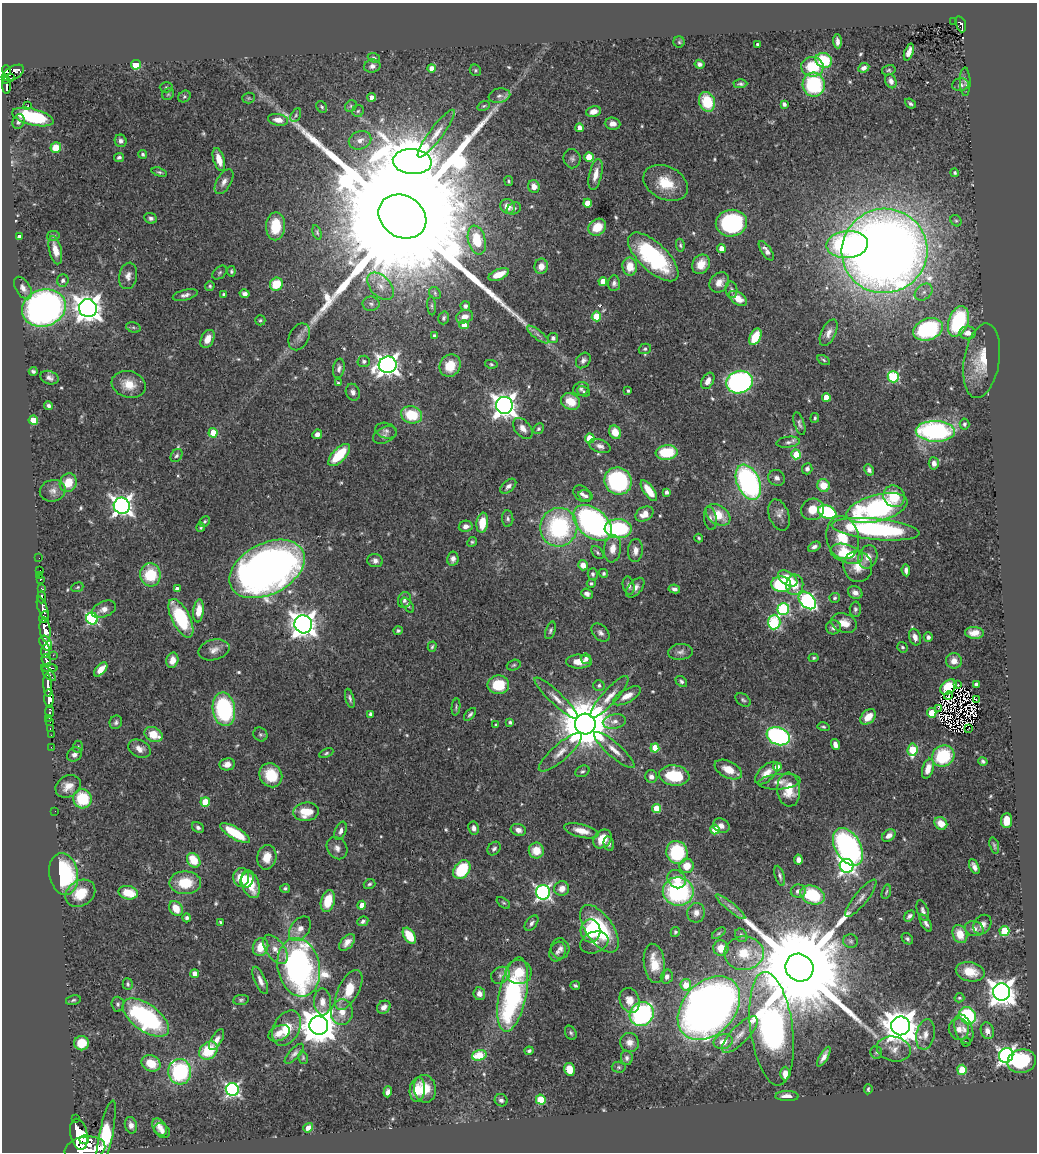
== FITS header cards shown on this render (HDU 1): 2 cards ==
NAXIS1  =                 1035
NAXIS2  =                 1150

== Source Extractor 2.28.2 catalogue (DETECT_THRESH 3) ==
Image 1035 x 1150 px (HDU 1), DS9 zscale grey, 1 PNG px = 1 image px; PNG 1039 x 1154 px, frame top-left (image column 1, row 1150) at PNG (2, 3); each listed source drawn as its Kron ellipse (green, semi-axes under 4 px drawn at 4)
Background 0.707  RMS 0.023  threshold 0.0682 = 3 sigma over >= 5 px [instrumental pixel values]
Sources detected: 583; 5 with non-positive FLUX_AUTO (blend fragments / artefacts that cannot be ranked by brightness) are neither listed nor drawn; of the other 578, the 500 brightest by FLUX_AUTO listed and drawn (78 fainter detections omitted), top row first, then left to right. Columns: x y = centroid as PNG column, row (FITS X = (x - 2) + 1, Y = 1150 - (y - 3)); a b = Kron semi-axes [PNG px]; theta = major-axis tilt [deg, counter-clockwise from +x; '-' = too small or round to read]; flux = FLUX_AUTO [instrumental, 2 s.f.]
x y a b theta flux
954 22 2 2 - 5.3
961 24 8 5 -71 130
837 41 7 3 -86 6.1
679 42 5 5 - 2.7
757 45 3 3 - 4.1
909 52 9 4 70 11
374 58 6 4 -21 2.7
824 60 8 7 - 64
699 64 5 4 - 6
136 65 5 4 - 71
372 66 8 6 11 6.6
812 67 11 9 -6 56
431 68 4 4 - 12
864 68 6 4 27 5.8
7 70 5 4 - 220
475 70 6 5 - 2.6
889 70 7 5 14 2.6
13 73 12 6 28 360
11 78 2 2 - 32
6 79 4 3 - 120
891 81 7 5 -66 6.8
965 82 14 5 -89 4.9
740 84 7 4 1 3.4
814 85 12 11 - 140
960 85 8 6 9 6.7
6 86 8 3 -87 180
166 87 6 5 - 2.8
168 94 6 5 - 3
184 96 6 5 - 2.8
499 96 11 7 11 7.3
372 97 4 4 - 8.1
249 98 6 5 - 2.4
707 102 10 8 -70 61
784 104 4 4 - 6.2
910 104 6 4 -39 3.1
27 106 3 2 - 4.4
351 106 6 5 - 3
484 106 6 4 21 2.3
322 107 6 5 - 2.8
358 111 6 5 - 3.2
594 111 7 5 15 12
296 115 7 4 61 2.3
33 117 21 8 -13 120
278 120 10 5 -9 12
18 122 7 6 - 5
613 124 8 6 -4 8.9
579 128 4 4 - 9.6
436 134 29 6 53 18
360 140 11 9 21 12
121 141 6 5 - 5.7
56 148 5 5 - 31
143 154 4 4 - 3
119 157 5 4 - 4.1
589 157 5 4 - 48
219 159 12 5 -73 20
572 159 10 8 -83 5.1
412 162 19 12 -5 10000
159 172 8 4 -16 2.8
955 173 4 4 - 2.5
596 174 16 6 77 16
509 181 5 4 - 2.3
224 182 14 7 60 9.9
666 183 23 16 -26 46
534 186 6 5 - 13
587 203 4 4 - 28
507 206 8 7 - 18
514 208 7 5 28 3.8
402 216 25 20 -32 160000
151 218 6 5 - 4.6
956 221 6 5 - 2.5
731 223 15 13 8 230
276 226 14 9 88 51
597 227 9 8 - 32
317 232 7 4 -74 2.4
53 236 6 5 - 2.5
20 237 4 3 - 5.4
477 240 15 8 -76 53
847 244 21 13 4 230
680 245 6 4 -81 2.7
721 248 4 4 - 11
55 250 14 6 -76 19
766 251 11 5 -56 8.1
884 251 43 42 - 2800
653 257 32 14 -44 190
701 264 10 8 59 22
541 266 7 6 - 14
630 267 9 7 -81 27
231 271 5 4 - 2.5
220 273 8 5 41 3.1
499 274 11 5 22 23
128 276 13 9 79 10
63 280 6 5 - 5.9
603 281 4 4 - 23
719 282 11 9 49 13
614 283 8 6 85 5.2
276 284 7 6 - 47
210 286 5 4 - 2.6
381 286 16 10 -46 17
23 288 12 7 -58 8.9
731 290 8 6 -79 4.3
924 292 10 7 43 8
435 293 6 5 - 3.1
223 294 4 4 - 3.1
245 294 5 4 - 6.3
185 295 13 5 14 6.2
738 298 10 6 -36 20
371 304 8 7 - 5.6
432 306 9 4 -85 2.6
465 306 5 5 - 4.3
44 308 22 18 18 740
88 308 9 8 - 1900
596 316 5 4 - 61
464 317 9 6 16 11
444 318 6 5 - 3.2
260 320 5 5 - 2.5
958 321 16 9 71 160
464 325 4 4 - 16
133 327 7 5 -17 3.1
928 329 15 10 21 200
829 333 14 7 65 11
968 333 8 6 1 12
538 334 13 4 -38 6.5
435 336 4 3 - 4.9
299 337 14 9 64 9.8
755 337 9 5 64 46
553 338 5 5 - 4.6
207 339 9 6 63 16
645 349 6 5 - 3.4
583 360 8 6 51 6.1
824 360 7 4 -29 2.6
364 361 6 5 - 4.2
982 361 37 17 81 51
491 364 6 4 -11 2.5
388 365 9 8 - 1100
450 366 11 10 - 36
339 368 10 5 80 6
33 371 4 3 - 3.9
893 377 5 5 - 160
49 378 9 6 -20 6.8
708 381 9 6 60 11
739 382 13 11 16 400
338 383 3 3 - 3.2
129 384 17 13 -16 27
581 389 8 6 20 4.6
583 391 6 4 -24 2.2
628 391 3 3 - 3.3
353 392 8 7 - 6.4
826 397 4 4 - 29
571 401 10 8 -26 34
504 405 8 8 - 1500
49 406 4 4 - 4.4
412 415 11 8 -17 52
815 418 5 4 - 2.8
33 420 4 4 - 40
799 424 12 5 -72 5
964 424 5 5 - 3.6
523 428 12 7 -50 10
539 429 6 5 - 3.2
386 431 11 7 -15 6.1
935 431 19 10 -2 300
615 432 7 5 -60 21
213 433 5 4 - 34
317 434 5 4 - 7.3
385 435 12 7 24 7.1
590 438 5 4 - 61
788 442 11 5 7 5.4
600 446 11 6 -19 8
667 452 11 7 5 70
796 454 5 4 - 67
176 455 7 5 55 3.8
339 455 14 6 46 64
934 463 6 5 - 6.9
807 469 6 5 - 4.5
869 470 6 4 -64 5
777 478 8 7 - 7.1
618 481 14 13 - 220
748 482 18 11 -66 340
68 483 9 8 - 31
824 485 6 6 - 32
508 486 9 5 42 6.2
53 491 13 11 13 11
649 491 12 5 -54 28
666 492 4 3 - 5.8
582 494 10 7 -38 7
585 496 7 5 -17 4.6
894 496 11 10 - 41
122 506 8 8 - 930
877 508 31 13 14 290
812 509 11 10 - 23
827 512 9 6 -20 150
644 514 9 7 28 16
718 515 13 9 -34 36
779 515 16 10 -71 10
710 518 12 6 -80 5.3
508 519 8 5 -85 3.9
205 521 6 4 44 2.6
482 523 10 5 82 30
593 523 22 14 -40 460
466 526 7 5 11 7.6
201 527 4 3 - 2.6
559 527 19 18 - 200
618 529 13 9 -2 140
875 529 44 10 -6 250
699 538 4 3 - 2.3
843 538 21 16 -77 45
472 542 5 4 - 2.6
814 547 7 4 28 5.3
613 549 13 8 83 18
635 550 11 7 86 11
597 553 7 5 -51 3.2
846 554 17 9 -18 63
868 557 12 9 70 17
39 558 2 2 - 4.8
453 559 7 5 80 7.3
375 561 8 6 -11 7
583 565 5 5 - 13
858 567 15 14 - 24
267 569 40 25 28 1400
40 570 2 2 - 7.4
906 570 6 4 -83 6.2
604 573 5 4 - 2.9
593 574 6 5 - 3.8
40 575 2 2 - 5.2
150 575 11 10 - 65
788 578 11 6 -34 36
40 579 3 3 - 35
591 583 4 4 - 3.4
781 584 10 8 -7 120
795 585 10 8 83 22
629 586 9 5 -77 6.4
77 587 6 4 23 2.3
635 588 12 6 49 9
42 589 3 3 - 100
177 589 4 3 - 9.5
674 589 6 4 -9 5.8
855 593 7 6 - 7.9
587 594 6 5 - 5.8
41 597 6 3 -89 200
835 598 5 5 - 2.6
404 600 8 6 73 4.9
807 600 10 7 -45 320
408 605 8 4 -53 3.4
43 609 12 4 -71 810
104 609 13 7 24 11
783 609 6 6 - 200
855 609 7 5 87 3.7
199 611 11 5 84 24
44 617 6 3 64 450
181 618 21 9 -63 110
92 619 6 5 - 210
774 622 7 6 - 140
844 623 13 9 -18 20
303 624 9 8 - 1800
833 627 7 7 - 6.6
45 630 12 5 -83 1600
550 630 9 5 71 3.4
398 631 5 4 - 2.8
600 633 10 7 -47 6.6
974 633 9 6 -5 15
915 637 8 5 -71 9.5
928 637 4 4 - 5.2
46 643 8 5 -57 600
432 647 5 4 - 2.6
902 647 5 5 - 2.7
214 650 16 10 14 12
45 651 7 3 82 320
680 652 12 8 5 7.7
53 655 2 2 - 13
814 658 5 4 - 2.5
586 659 5 5 - 4.9
46 660 6 4 -66 410
172 660 8 6 75 15
954 661 8 7 - 13
579 662 13 7 -1 20
514 665 7 5 18 2.9
49 668 8 3 -5 320
101 669 8 4 48 17
49 674 9 3 -47 210
681 681 6 4 -41 3.4
976 684 4 3 - 7.6
48 685 12 3 -87 910
498 685 11 9 -1 48
599 685 5 5 - 4
958 685 3 2 - 9.4
948 687 9 6 38 43
948 695 4 2 - 4.6
627 696 15 6 29 16
609 697 27 7 48 20
49 698 9 4 -90 1200
350 698 10 4 -75 4.1
556 698 29 6 -43 17
743 700 8 5 -37 3.6
976 700 4 3 - 2.9
456 707 8 4 83 2.8
938 708 3 3 - 5.1
224 709 17 11 -81 190
50 711 6 3 90 69
932 713 5 4 - 46
370 714 4 3 - 3.5
470 714 8 4 47 3.4
868 717 9 6 46 20
49 718 2 2 - 8.7
614 721 12 7 11 8.1
50 722 2 2 - 11
116 722 7 6 - 4.4
510 722 4 4 - 3.8
585 724 10 10 - 10000
496 725 3 3 - 2.4
823 727 6 4 -14 2.5
50 728 3 2 - 23
968 729 4 2 - 3
153 734 9 7 -27 32
260 734 7 6 - 3.3
51 735 2 2 - 7.5
778 736 12 8 -21 320
835 745 6 4 -73 10
51 747 2 2 - 9
78 747 6 5 - 2.8
655 748 4 4 - 41
139 749 12 8 -27 12
614 750 26 7 -41 17
912 750 6 5 - 93
560 752 27 8 41 20
326 753 7 4 26 2.7
74 754 8 6 40 6.6
943 756 11 10 - 89
983 761 4 3 - 3.3
227 764 7 6 - 12
777 767 4 4 - 16
728 769 15 8 -26 23
928 769 10 5 73 17
582 771 7 5 26 3.5
767 773 14 7 44 15
271 775 12 11 - 48
674 776 15 10 -8 73
651 777 6 6 - 7.2
779 782 21 7 5 12
68 786 13 10 31 16
789 790 17 11 -86 37
82 799 10 9 - 71
205 802 4 4 - 49
656 808 4 4 - 35
55 811 2 2 - 6
306 812 13 9 7 40
1007 820 7 5 85 24
941 823 7 6 - 20
721 826 8 7 - 10
198 827 6 5 - 4.6
473 828 7 5 -80 7
715 829 5 4 - 50
518 830 8 6 -19 9
340 831 9 5 68 6.7
581 831 17 6 -14 19
235 833 17 6 -31 67
889 836 7 5 36 9.4
602 839 10 8 49 24
609 844 7 5 -79 4.3
994 846 8 3 -74 2.7
848 847 20 12 -60 410
337 848 12 9 -56 9.6
494 848 7 5 49 4.1
536 850 8 7 - 28
677 852 11 10 - 110
267 857 12 9 79 23
194 860 8 6 -54 38
798 860 5 4 - 8
687 866 7 7 - 26
847 866 7 7 - 480
974 867 8 4 -64 6.5
462 870 10 7 55 85
64 874 21 14 -80 170
780 876 10 4 -73 4.4
241 878 9 8 - 35
677 879 10 8 -43 18
247 880 8 6 66 19
185 883 16 11 0 47
250 884 14 8 -70 37
369 884 6 5 - 3
285 888 5 4 - 2.7
562 889 7 7 - 14
678 891 15 14 - 230
798 891 7 6 - 7
543 892 7 7 - 460
886 892 7 4 75 2.4
80 893 16 12 34 43
128 893 10 6 -13 39
812 895 13 9 -20 91
861 898 23 6 51 11
328 901 11 6 75 39
503 903 8 4 -37 2.5
362 905 4 4 - 22
730 907 19 4 -39 7.9
176 908 8 6 -60 25
923 911 11 5 -72 5
696 913 10 9 - 10
909 916 6 4 47 4.4
187 918 4 4 - 5.6
363 921 6 4 25 4.1
220 922 3 3 - 2.5
531 923 9 5 51 5.1
926 923 9 4 -61 5.4
982 925 10 8 55 9.7
300 929 14 9 53 15
599 929 27 13 -55 120
974 929 9 7 -16 8.7
591 931 11 10 - 66
1004 931 5 5 - 85
675 932 5 4 - 2.6
719 933 8 4 35 2.5
960 934 9 7 -69 22
741 935 7 5 -55 4.3
409 936 9 5 -57 43
907 939 6 5 - 3.7
851 941 7 6 - 4
347 942 10 6 48 11
594 942 14 10 21 12
261 947 9 7 70 29
560 948 10 9 - 7.7
721 948 8 7 - 21
275 949 17 9 -53 16
558 952 10 7 63 6.4
744 953 19 17 0 47
654 963 20 10 -83 36
299 967 30 21 -79 580
799 968 14 13 - 61000
519 972 13 12 - 34
970 972 14 9 -13 27
195 974 4 4 - 17
501 975 10 8 30 6.5
667 977 7 6 - 7.7
260 980 15 5 -67 10
128 984 6 5 - 3.2
686 985 6 5 - 33
575 986 5 3 - 3.4
349 990 22 10 62 41
1002 992 9 8 - 2000
479 994 6 6 - 12
513 994 38 13 79 320
959 998 5 4 - 2.4
73 1000 7 5 14 2.8
241 1000 8 5 7 3.3
630 1000 13 9 -69 18
322 1002 13 8 -87 15
118 1004 7 6 - 3.6
384 1007 7 6 - 8
709 1008 36 26 47 1500
342 1012 13 11 84 19
642 1014 12 11 - 290
967 1016 9 8 - 140
146 1018 27 13 -36 250
319 1025 9 9 - 4000
901 1026 9 9 - 3600
287 1028 19 13 62 37
772 1029 57 21 -82 750
959 1029 10 10 - 13
964 1029 15 8 -71 13
987 1031 8 6 -73 8.7
279 1033 11 7 25 13
571 1033 7 5 -62 3.3
740 1034 24 8 46 20
925 1034 15 9 79 14
217 1040 11 5 59 9
630 1042 9 9 - 12
723 1042 10 7 13 19
966 1042 4 3 - 7.3
81 1043 7 7 - 35
894 1049 17 12 -12 15
208 1051 10 8 44 58
529 1051 4 3 - 3.8
876 1052 6 6 - 2.8
294 1054 13 5 46 5.5
479 1055 7 5 17 70
1006 1055 7 7 - 660
824 1057 11 4 60 9.2
303 1058 6 5 - 2.3
627 1058 7 6 - 4.4
1022 1061 14 12 15 91
151 1063 10 8 -23 30
619 1067 7 5 -3 2.9
569 1069 6 5 - 29
962 1070 5 4 - 57
180 1072 13 11 -84 170
785 1073 7 4 -90 14
232 1089 6 6 - 380
425 1089 14 11 -80 29
868 1089 5 3 - 2.3
417 1090 12 7 82 24
388 1092 5 4 - 6.5
787 1096 11 5 -1 11
501 1100 6 6 - 4.6
541 1100 5 5 - 69
75 1119 3 2 - 63
131 1125 8 6 -77 7.1
160 1127 9 6 -59 9.8
308 1128 5 4 - 9
162 1131 8 6 -37 5.9
79 1134 15 8 -78 3100
106 1135 35 7 78 130
84 1140 5 4 - 740
85 1149 20 12 10 3900
At the frame edge (FLAGS 8, measured only in part): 1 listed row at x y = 85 1149
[78 fainter detections neither listed nor drawn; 5 non-positive-flux detections neither listed nor drawn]